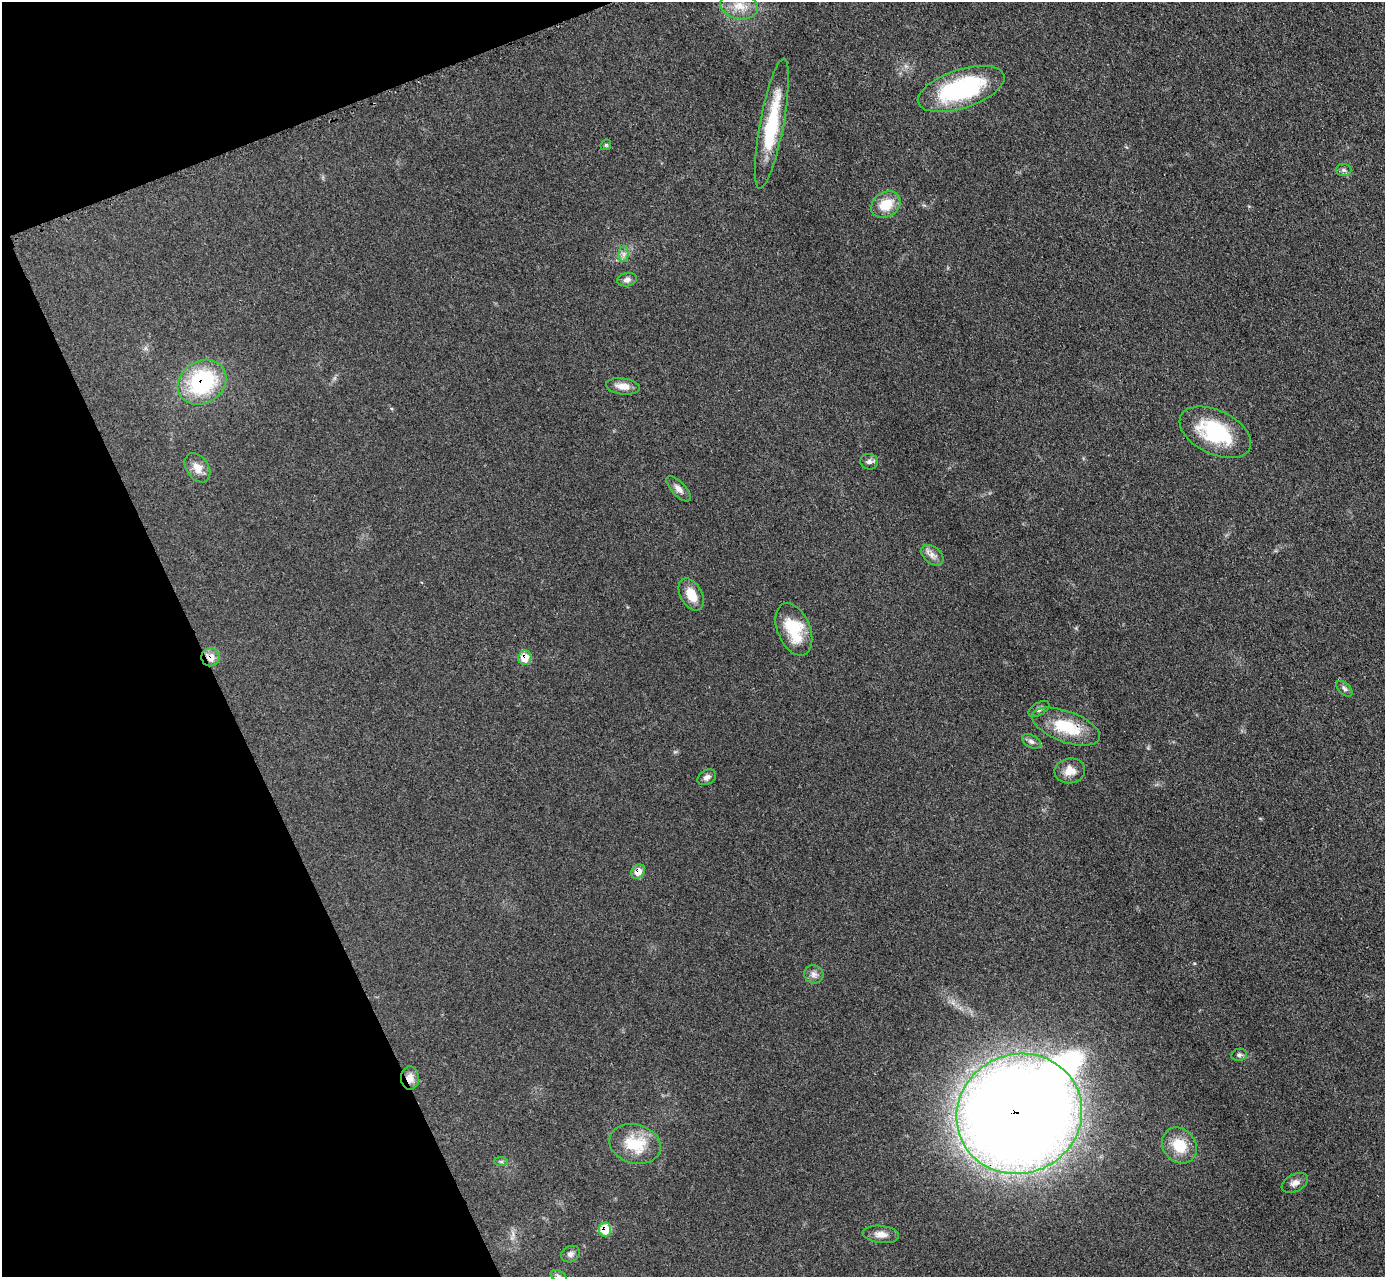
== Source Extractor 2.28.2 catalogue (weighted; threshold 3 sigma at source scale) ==
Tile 5 of 4 x 4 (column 1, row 2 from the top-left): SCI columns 30-1412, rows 3010-4284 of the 5757 x 5774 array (HDU 1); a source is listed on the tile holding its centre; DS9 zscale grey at full resolution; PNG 1387 x 1279 px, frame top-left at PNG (2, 2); each listed source drawn as its Kron ellipse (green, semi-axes under 4 px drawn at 4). Shown black and unused: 19% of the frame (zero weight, under 3 of 4 exposures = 3% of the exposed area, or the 3 px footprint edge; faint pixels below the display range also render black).
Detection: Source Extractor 2.28.2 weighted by HDU 2 'WHT'; one run over the whole footprint, this tile lists its part. Background 0.155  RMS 0.008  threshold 0.0359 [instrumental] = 3 sigma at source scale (4.5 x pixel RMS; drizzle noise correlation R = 1.50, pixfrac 1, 0.05/0.05 arcsec/px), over >= 5 px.
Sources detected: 39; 1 inside a brighter object's white glare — neither listed nor drawn; the other 38 listed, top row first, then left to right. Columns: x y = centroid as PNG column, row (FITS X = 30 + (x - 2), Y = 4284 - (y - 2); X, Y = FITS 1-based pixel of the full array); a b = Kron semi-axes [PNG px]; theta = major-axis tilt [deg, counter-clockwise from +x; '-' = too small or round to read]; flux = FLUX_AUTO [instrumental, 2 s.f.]
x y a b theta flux
739 6 19 13 -12 13
961 89 45 19 18 99
772 124 66 12 79 49
606 145 6 5 - 1.1
1344 170 7 6 - 2.1
886 205 15 12 32 17
624 254 8 5 90 2.6
627 280 10 6 10 3.2
202 382 26 21 33 83
623 386 17 8 -7 7.9
1215 432 38 22 -26 58
869 462 9 8 - 2.6
197 468 16 11 -56 8.3
679 489 16 7 -46 4.6
932 555 13 8 -38 5.1
691 595 17 10 -61 13
794 629 27 16 -67 31
210 657 9 9 - 9
525 658 7 6 - 15
1344 689 10 5 -45 2.4
1039 709 11 6 31 2.7
1066 727 35 15 -20 34
1031 741 10 6 -28 2.9
1070 771 15 12 8 9.2
707 777 10 7 30 3.1
638 872 8 6 45 9.8
814 974 10 9 - 4
1239 1055 8 6 11 2.1
410 1078 12 9 -86 6.8
1019 1114 63 59 24 1800
635 1144 26 19 -16 30
1179 1145 19 16 -51 21
501 1162 7 4 0 1.4
1295 1183 14 8 27 4.7
605 1229 7 6 - 23
881 1234 18 8 -6 6.4
571 1254 10 7 29 3.1
559 1276 8 5 -28 2
Overlapping masked pixels (flux is a lower limit): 8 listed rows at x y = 202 382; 210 657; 525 658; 1066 727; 638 872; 410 1078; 1019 1114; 605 1229
Isophote crosses this tile's border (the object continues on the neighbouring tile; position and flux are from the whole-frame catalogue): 1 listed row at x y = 559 1276